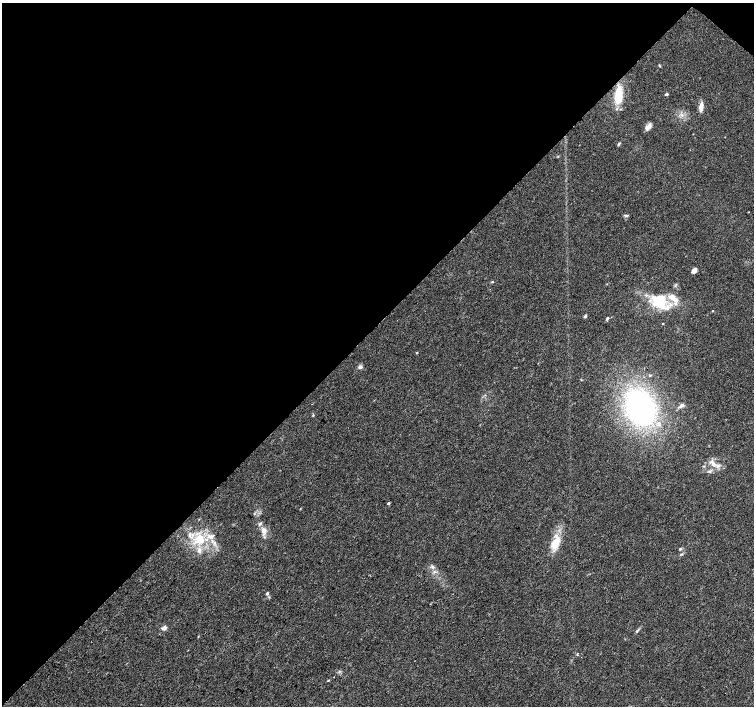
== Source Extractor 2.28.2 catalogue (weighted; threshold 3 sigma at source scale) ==
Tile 2 of 4 x 4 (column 2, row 1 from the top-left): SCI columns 1505-3007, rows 4389-5796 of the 6021 x 6027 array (HDU 1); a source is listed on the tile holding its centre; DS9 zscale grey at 2 x 2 block average (1 PNG px = mean of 2 x 2 image px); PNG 756 x 708 px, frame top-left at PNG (2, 3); no overlay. Shown black and unused: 46% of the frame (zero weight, under 3 of 4 exposures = <1% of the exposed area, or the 3 px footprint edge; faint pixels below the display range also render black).
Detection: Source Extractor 2.28.2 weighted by HDU 2 'WHT'; one run over the whole footprint, this tile lists its part. Background 0.026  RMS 0.0034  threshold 0.0153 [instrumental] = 3 sigma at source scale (4.5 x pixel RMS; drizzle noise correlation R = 1.50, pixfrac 1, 0.0396/0.0396 arcsec/px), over >= 5 px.
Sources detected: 41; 6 inside a brighter listed object's ellipse — not listed separately; the other 35 listed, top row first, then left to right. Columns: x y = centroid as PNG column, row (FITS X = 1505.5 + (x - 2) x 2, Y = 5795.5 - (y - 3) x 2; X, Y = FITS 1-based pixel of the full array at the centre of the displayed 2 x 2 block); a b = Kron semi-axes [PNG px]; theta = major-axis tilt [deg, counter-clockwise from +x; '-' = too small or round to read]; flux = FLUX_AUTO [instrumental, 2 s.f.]
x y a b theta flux
659 66 4 3 - 0.73
666 94 3 2 - 2.3
618 95 23 8 84 19
701 107 10 4 83 6
648 127 8 5 44 4.6
619 144 5 3 - 0.89
748 212 2 2 - 0.3
626 215 5 3 - 1.2
694 271 6 5 - 3.1
492 282 4 2 - 0.69
658 301 20 19 - 27
713 311 2 2 - 0.52
585 316 4 3 - 1.3
607 318 4 3 - 0.98
663 324 3 2 - 0.41
417 353 3 2 - 0.63
360 367 5 4 - 2.4
682 405 6 4 31 2
640 407 30 23 -66 180
313 415 3 2 - 0.53
713 463 13 6 -40 5.5
704 466 3 2 - 0.62
709 471 4 3 - 1.2
389 503 3 2 - 1.3
260 524 5 3 - 1.1
264 531 7 5 -77 5.3
200 540 17 10 -2 19
556 544 18 9 49 11
680 549 3 3 - 0.86
432 567 4 2 - 0.76
435 572 3 2 - 0.77
267 593 4 3 - 1.2
164 628 3 2 - 10
637 631 6 3 57 1.3
328 680 4 2 - 0.56
Diffuse or blended objects may show on this block-average render without a row.